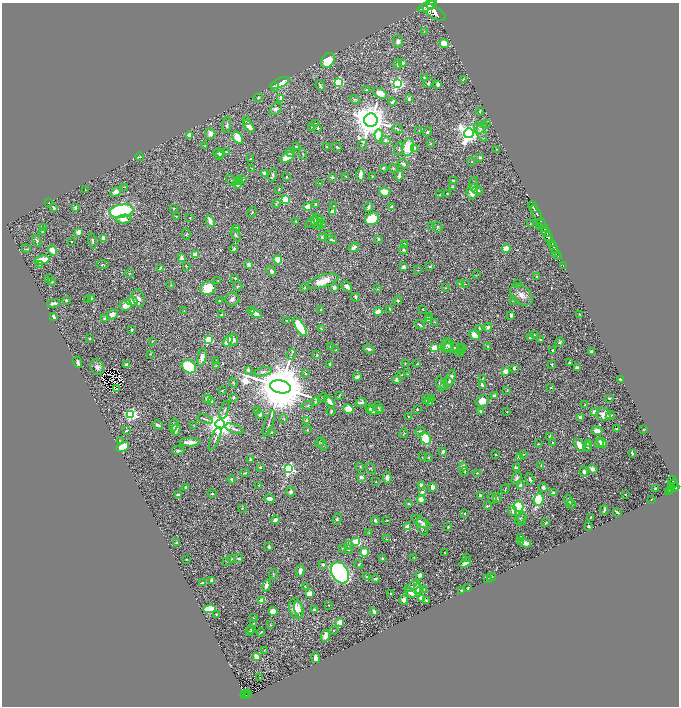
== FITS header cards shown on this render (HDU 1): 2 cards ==
NAXIS1  =                 1353
NAXIS2  =                 1408

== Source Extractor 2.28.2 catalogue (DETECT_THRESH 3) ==
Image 1353 x 1408 px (HDU 1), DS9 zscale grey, zoomed out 1/2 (1 PNG px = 2 x 2 image px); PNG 681 x 708 px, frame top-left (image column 1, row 1407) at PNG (2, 3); each listed source drawn as its Kron ellipse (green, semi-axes under 4 px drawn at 4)
Background 1.34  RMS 0.019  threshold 0.057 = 3 sigma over >= 5 px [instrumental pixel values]
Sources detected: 689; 46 cannot appear on this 1/2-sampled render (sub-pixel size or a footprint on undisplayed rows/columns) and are neither listed nor drawn; of the other 643, the 500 brightest by FLUX_AUTO listed and drawn (143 fainter detections omitted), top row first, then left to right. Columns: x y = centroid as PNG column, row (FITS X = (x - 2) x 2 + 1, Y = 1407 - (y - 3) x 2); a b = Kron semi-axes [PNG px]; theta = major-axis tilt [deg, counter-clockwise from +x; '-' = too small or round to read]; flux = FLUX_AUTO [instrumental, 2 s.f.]
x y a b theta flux
431 5 4 1 - 1700
427 6 10 3 26 5300
434 12 13 6 -33 11000
424 31 3 3 - 3
398 41 6 5 - 13
444 44 4 4 - 59
328 60 8 6 56 93
402 63 3 3 - 16
398 64 5 3 - 7
424 78 3 2 - 4.7
463 79 3 2 - 3.2
338 82 3 3 - 380
280 83 10 4 25 100
397 83 4 4 - 770
428 83 5 4 - 6
438 84 3 3 - 14
320 86 5 2 - 6.8
275 87 5 3 - 8.6
367 90 4 3 - 4.5
380 93 7 4 -29 39
258 97 5 3 - 5.6
281 98 2 2 - 33
355 99 5 3 - 4.3
409 99 4 2 - 7.5
392 102 4 2 - 9.8
276 109 7 5 47 10
480 111 4 3 - 4.5
371 120 6 6 - 9900
246 121 3 3 - 3.1
316 124 2 2 - 3.7
486 124 3 2 - 1.9
227 125 8 4 85 11
249 126 7 3 -48 34
312 127 2 1 - 2.6
318 128 2 2 - 10
482 128 6 3 51 6.9
397 129 6 3 -26 4.6
419 130 2 2 - 2.1
427 132 4 3 - 5.3
481 132 11 4 -63 24
469 133 5 4 - 2700
210 134 5 5 - 18
189 135 3 2 - 75
379 136 6 4 -87 110
238 138 7 4 -53 83
385 140 5 4 - 7.7
430 144 4 3 - 2.7
205 145 3 2 - 2.2
363 145 5 2 - 3.1
296 146 3 3 - 3.6
326 147 2 2 - 4.1
337 147 5 3 - 5.6
408 147 9 6 77 96
399 149 7 3 77 5.1
414 149 3 3 - 39
496 149 2 2 - 1.9
226 151 3 2 - 2.2
219 153 5 2 - 8.8
290 153 4 3 - 3.5
303 154 6 3 -81 4.5
219 155 3 3 - 6.7
139 157 4 2 - 3.8
287 157 7 4 31 68
480 157 3 2 - 9.5
251 159 3 2 - 2.2
472 161 2 2 - 6.5
403 164 5 3 - 11
251 168 2 1 - 1.9
383 168 4 3 - 6
393 168 4 4 - 4.8
265 173 2 2 - 47
273 175 6 2 76 6.6
360 175 6 2 87 36
372 176 2 2 - 2.7
399 176 5 3 - 15
287 177 3 2 - 6.3
332 177 2 2 - 21
346 177 2 1 - 2.1
232 180 6 2 -36 4.3
238 180 3 2 - 64
243 180 3 2 - 2.6
453 181 3 2 - 6.1
320 183 4 2 - 2.8
237 184 5 4 - 29
473 184 7 3 85 8.1
125 187 2 2 - 1.9
453 187 3 3 - 8.2
279 189 3 2 - 3.3
85 190 2 2 - 2.8
477 190 5 3 - 11
116 192 6 4 39 28
385 192 5 4 - 58
472 192 7 5 80 37
447 194 2 2 - 2.6
440 195 3 2 - 2.9
285 200 3 3 - 270
48 203 2 2 - 3.4
276 203 4 3 - 4.2
316 204 3 2 - 9
333 206 2 1 - 2.2
392 206 4 2 - 6.4
75 207 3 3 - 6.7
308 207 3 3 - 110
369 207 5 2 - 8.8
533 207 6 2 -65 3100
54 208 3 2 - 9.4
174 208 2 2 - 2.2
121 211 12 6 10 450
332 211 3 3 - 16
252 212 5 3 - 5.1
536 213 8 2 -66 3800
176 216 2 2 - 3.2
190 218 2 2 - 6.1
124 219 7 4 6 25
372 219 7 6 - 130
318 220 6 4 -53 26
210 221 6 2 -67 29
296 221 3 3 - 3.4
311 223 7 3 33 5.5
317 223 8 4 -55 15
541 223 6 2 -54 1700
322 224 3 2 - 2.8
530 224 2 2 - 2.8
432 226 4 2 - 1.9
438 227 5 4 - 5.4
540 227 3 2 - 3
43 228 2 1 - 5.6
237 228 2 2 - 22
544 228 3 2 - 930
42 231 2 2 - 2.9
79 232 4 3 - 31
546 232 6 2 -49 1500
186 234 5 3 - 3.6
328 234 3 2 - 2.4
236 235 7 3 -62 8.1
322 237 4 2 - 3.8
548 237 5 2 - 5200
103 238 4 3 - 16
378 239 3 2 - 3.5
331 240 6 3 -25 7
37 241 6 3 -62 7.1
93 241 7 3 -79 6.3
71 242 2 2 - 2.7
552 243 2 2 - 950
404 245 3 2 - 13
354 247 5 3 - 11
554 247 5 2 - 2900
26 249 4 3 - 3.5
234 249 4 3 - 7.4
506 249 4 4 - 46
52 250 5 3 - 50
403 250 5 4 - 5.6
556 252 3 2 - 620
195 255 3 2 - 76
558 256 3 2 - 330
182 258 4 3 - 24
42 260 7 3 12 110
278 260 4 4 - 84
39 264 4 3 - 4.8
249 264 2 2 - 47
102 265 6 3 0 3.5
563 265 3 1 - 60
186 266 3 2 - 3.7
429 266 3 2 - 8.7
404 267 4 4 - 8.2
160 268 4 2 - 5.5
418 270 3 2 - 2
271 271 5 4 - 9.9
129 273 4 3 - 3.4
476 275 3 3 - 2.8
536 276 4 3 - 3.7
48 278 3 2 - 1.9
235 278 3 2 - 6.9
218 281 3 1 - 2.3
323 281 16 6 17 54
52 282 3 2 - 2.6
460 284 2 2 - 21
465 284 3 2 - 2
518 284 3 2 - 2.3
171 285 3 2 - 2.1
238 286 5 3 - 3.8
347 287 6 3 -45 17
208 288 8 6 23 79
305 288 4 2 - 2.3
334 288 4 3 - 13
445 288 3 2 - 2.3
377 289 3 3 - 3.7
521 295 13 9 -39 34
356 297 4 2 - 6
91 298 3 2 - 3.8
139 298 9 5 -68 15
232 299 7 6 - 15
66 300 3 3 - 6
88 300 2 2 - 5.2
513 300 4 2 - 2.9
132 301 5 3 - 58
219 301 2 2 - 4
398 301 4 4 - 6
54 303 6 3 4 14
126 305 6 5 - 46
390 309 4 3 - 3.8
423 309 2 2 - 2.3
251 310 3 2 - 5.5
321 310 3 2 - 3.2
184 311 4 2 - 2.1
378 311 4 3 - 49
112 314 6 5 - 22
256 314 6 3 -25 17
579 314 3 1 - 2.8
222 315 3 2 - 11
511 315 4 3 - 11
53 317 3 2 - 20
429 317 3 2 - 2.2
105 319 4 4 - 11
287 320 2 2 - 2.8
429 320 3 3 - 12
435 322 3 2 - 2.1
420 325 6 2 -34 7.2
300 327 11 4 -58 180
488 327 4 3 - 12
479 328 2 2 - 11
321 329 3 2 - 4.5
132 330 3 3 - 4.3
474 335 6 4 -46 36
534 335 2 2 - 3.7
89 338 3 2 - 2.8
530 338 3 2 - 8
208 340 3 3 - 240
233 340 6 5 - 16
540 340 3 2 - 4.3
152 341 3 2 - 2.1
228 341 6 3 59 72
560 342 5 3 - 6.3
446 345 7 5 72 8.1
331 346 2 2 - 3.8
449 346 6 5 - 8.4
487 346 3 2 - 2.8
454 347 13 4 -3 17
434 348 3 3 - 140
369 349 6 3 -21 12
460 349 3 2 - 3.2
336 350 3 2 - 4.8
553 350 2 2 - 5
592 352 3 2 - 19
459 353 5 2 - 7
150 354 3 2 - 2
291 354 6 3 72 5.8
317 355 4 2 - 4.1
202 357 9 4 79 26
215 361 2 2 - 3.1
78 362 6 2 -70 8.7
569 362 3 2 - 5.3
127 364 4 2 - 14
329 364 2 2 - 3.9
405 364 4 2 - 2.4
417 364 2 2 - 2.4
552 364 2 2 - 4.3
216 366 3 3 - 2.4
97 367 8 6 -58 16
189 367 8 6 -36 250
577 367 4 2 - 7.5
514 368 4 3 - 9.3
248 370 3 3 - 9
506 371 4 3 - 40
263 372 9 4 12 12
306 374 3 3 - 4
407 374 3 3 - 2.5
402 375 3 2 - 2.4
357 376 4 3 - 7.1
450 378 9 4 70 20
483 378 3 2 - 2.6
620 379 3 2 - 10
397 380 4 3 - 9.4
448 382 4 3 - 8.9
233 383 5 2 - 3.7
440 384 7 4 -80 11
444 385 3 2 - 2.4
482 385 4 2 - 8.9
280 387 10 6 -12 45000
551 388 3 2 - 2.6
117 389 2 1 - 3.7
222 390 3 1 - 2.5
507 391 3 2 - 2
339 396 3 2 - 2.8
494 396 2 2 - 27
233 397 4 3 - 5.5
323 397 4 4 - 4.7
431 398 4 3 - 2.6
609 398 3 2 - 3.5
207 399 4 3 - 12
426 400 3 2 - 2.1
211 401 4 3 - 5.4
330 401 7 3 -55 22
429 401 5 3 - 8.9
482 401 7 5 16 35
315 402 4 3 - 3.8
361 402 5 3 - 12
308 405 6 3 12 4.4
585 405 3 2 - 4.2
378 408 5 3 - 4.1
348 409 5 4 - 54
370 409 3 2 - 4.4
417 409 2 2 - 4
225 410 9 2 70 5.9
379 410 4 3 - 3.6
258 411 4 2 - 4
331 411 4 2 - 6.9
372 411 5 3 - 14
480 411 2 2 - 25
507 412 2 2 - 2
594 412 3 3 - 22
131 414 4 3 - 880
603 414 7 6 - 24
260 415 3 2 - 24
610 415 5 2 - 6.7
408 416 3 2 - 2.2
580 417 4 2 - 12
205 419 8 2 -17 7
284 419 3 3 - 2.9
307 421 3 3 - 19
269 423 14 2 71 9.4
220 424 4 4 - 6700
158 425 5 3 - 12
173 425 7 4 75 14
193 425 2 2 - 2.1
234 429 9 3 -20 9.4
616 429 2 2 - 2.8
644 429 3 2 - 2
126 430 3 2 - 5.2
176 430 6 3 76 12
307 430 2 2 - 2.6
420 431 5 3 - 5.1
597 431 5 4 - 29
272 432 2 2 - 3.6
404 433 5 2 - 2.6
550 436 3 2 - 5.1
215 439 12 3 68 9.7
426 439 6 4 -58 140
120 441 4 3 - 3.7
190 442 10 3 0 32
552 442 3 2 - 3.1
602 442 5 4 - 32
319 443 4 3 - 2.5
599 443 4 3 - 27
322 444 7 3 -66 5.8
538 444 3 2 - 2.8
588 444 3 3 - 13
579 445 7 4 -60 41
123 447 7 4 27 79
587 447 4 4 - 5.3
178 450 6 3 -2 7
443 451 3 2 - 13
632 453 3 2 - 6.3
495 454 2 2 - 5.4
523 454 2 2 - 3.1
423 457 3 2 - 2
429 457 3 2 - 3.3
520 457 4 3 - 13
250 459 3 2 - 5.3
541 465 3 2 - 3.3
260 467 2 2 - 11
360 467 3 2 - 2.1
463 467 2 2 - 72
371 468 6 3 -52 5.2
516 468 3 2 - 13
289 469 4 3 - 820
592 469 5 4 - 20
465 471 4 3 - 3.5
584 472 5 4 - 13
245 473 4 2 - 2.8
477 473 3 2 - 3.5
361 477 2 2 - 48
387 478 6 4 -87 14
517 478 7 4 66 9.3
530 479 6 2 -71 8.8
232 480 4 3 - 5.2
672 480 4 2 - 560
376 482 3 2 - 2.4
674 483 2 1 - 390
259 485 2 2 - 3.5
421 485 4 3 - 9.1
520 485 4 3 - 8.9
185 487 4 3 - 4.9
432 487 4 3 - 19
543 487 5 4 - 13
671 487 2 2 - 190
675 487 4 2 - 1200
505 489 5 2 - 3.5
655 489 3 2 - 6.3
672 489 2 1 - 150
670 490 3 2 - 120
291 492 5 4 - 14
422 492 3 3 - 8.4
668 492 2 1 - 78
553 493 3 3 - 12
178 494 3 2 - 7.3
212 494 4 2 - 4
625 494 2 2 - 2
480 495 3 3 - 5
492 498 6 3 -74 4.6
497 498 4 2 - 2.7
270 499 5 3 - 28
539 499 6 5 - 160
651 499 2 1 - 1.9
421 500 4 3 - 39
568 500 5 2 - 9.5
409 504 3 2 - 5.5
571 504 4 2 - 3.2
487 506 4 2 - 8.7
518 507 5 5 - 390
242 508 4 3 - 3.3
604 510 5 2 - 9.1
513 511 5 3 - 12
617 512 4 2 - 10
465 514 2 1 - 2.4
591 517 4 2 - 3.7
520 518 7 4 59 8
337 519 5 4 - 5.8
522 519 6 3 79 4.1
275 520 4 3 - 18
387 520 3 1 - 2.2
375 521 4 3 - 8.6
422 522 11 3 -32 14
546 523 3 2 - 3.9
422 526 10 5 -73 13
589 526 3 2 - 6.7
408 527 3 2 - 110
448 527 3 3 - 2.6
369 533 3 2 - 2.4
520 537 2 2 - 2.9
387 539 3 2 - 1.9
356 542 3 3 - 180
521 542 4 2 - 3
176 543 2 2 - 18
526 543 5 4 - 15
349 545 4 3 - 6.3
269 547 3 2 - 8
342 548 4 3 - 3
348 549 3 2 - 7.5
364 552 4 4 - 95
445 553 2 2 - 3
232 558 3 2 - 3.5
239 558 4 3 - 5.6
382 558 3 2 - 4.2
414 558 3 2 - 2
467 558 2 2 - 3.6
186 559 2 2 - 2.6
227 561 3 3 - 2.9
465 563 6 3 36 28
323 564 3 3 - 8.3
359 564 4 2 - 4.5
300 571 6 3 77 23
340 573 11 8 -59 1100
273 575 5 3 - 3.4
420 575 3 3 - 14
367 577 2 2 - 24
492 577 4 1 - 2.6
375 579 4 3 - 5.5
487 579 2 2 - 3.3
212 580 4 3 - 8.2
202 583 3 2 - 6.3
266 586 6 4 71 20
412 586 8 4 29 12
305 587 4 2 - 3.8
468 588 3 2 - 2.4
418 589 5 4 - 33
424 589 3 3 - 3.1
461 590 2 2 - 2.1
411 593 6 3 -32 27
309 594 3 3 - 50
391 594 2 2 - 6.1
422 598 3 2 - 57
404 600 5 3 - 22
262 601 3 2 - 120
426 601 3 2 - 4.1
329 605 2 2 - 3.9
296 608 10 6 -79 33
210 609 6 4 6 110
299 609 9 4 -78 34
315 610 4 3 - 7.4
374 611 3 2 - 17
273 612 4 4 - 43
216 614 2 2 - 3.4
253 618 3 2 - 2.7
340 622 2 2 - 100
254 623 2 1 - 2.4
270 625 3 2 - 2
251 630 3 3 - 3.6
334 630 2 2 - 2.3
250 632 3 2 - 5.8
261 632 4 2 - 3.8
326 636 6 4 70 33
264 650 3 2 - 2.4
256 656 3 3 - 43
316 658 5 2 - 29
260 677 2 1 - 1.9
247 693 2 2 - 9.4
245 695 4 2 - 170
249 695 2 1 - 27
247 696 2 2 - 140
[143 fainter detections neither listed nor drawn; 46 sub-pixel or undisplayed-footprint detections neither listed nor drawn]